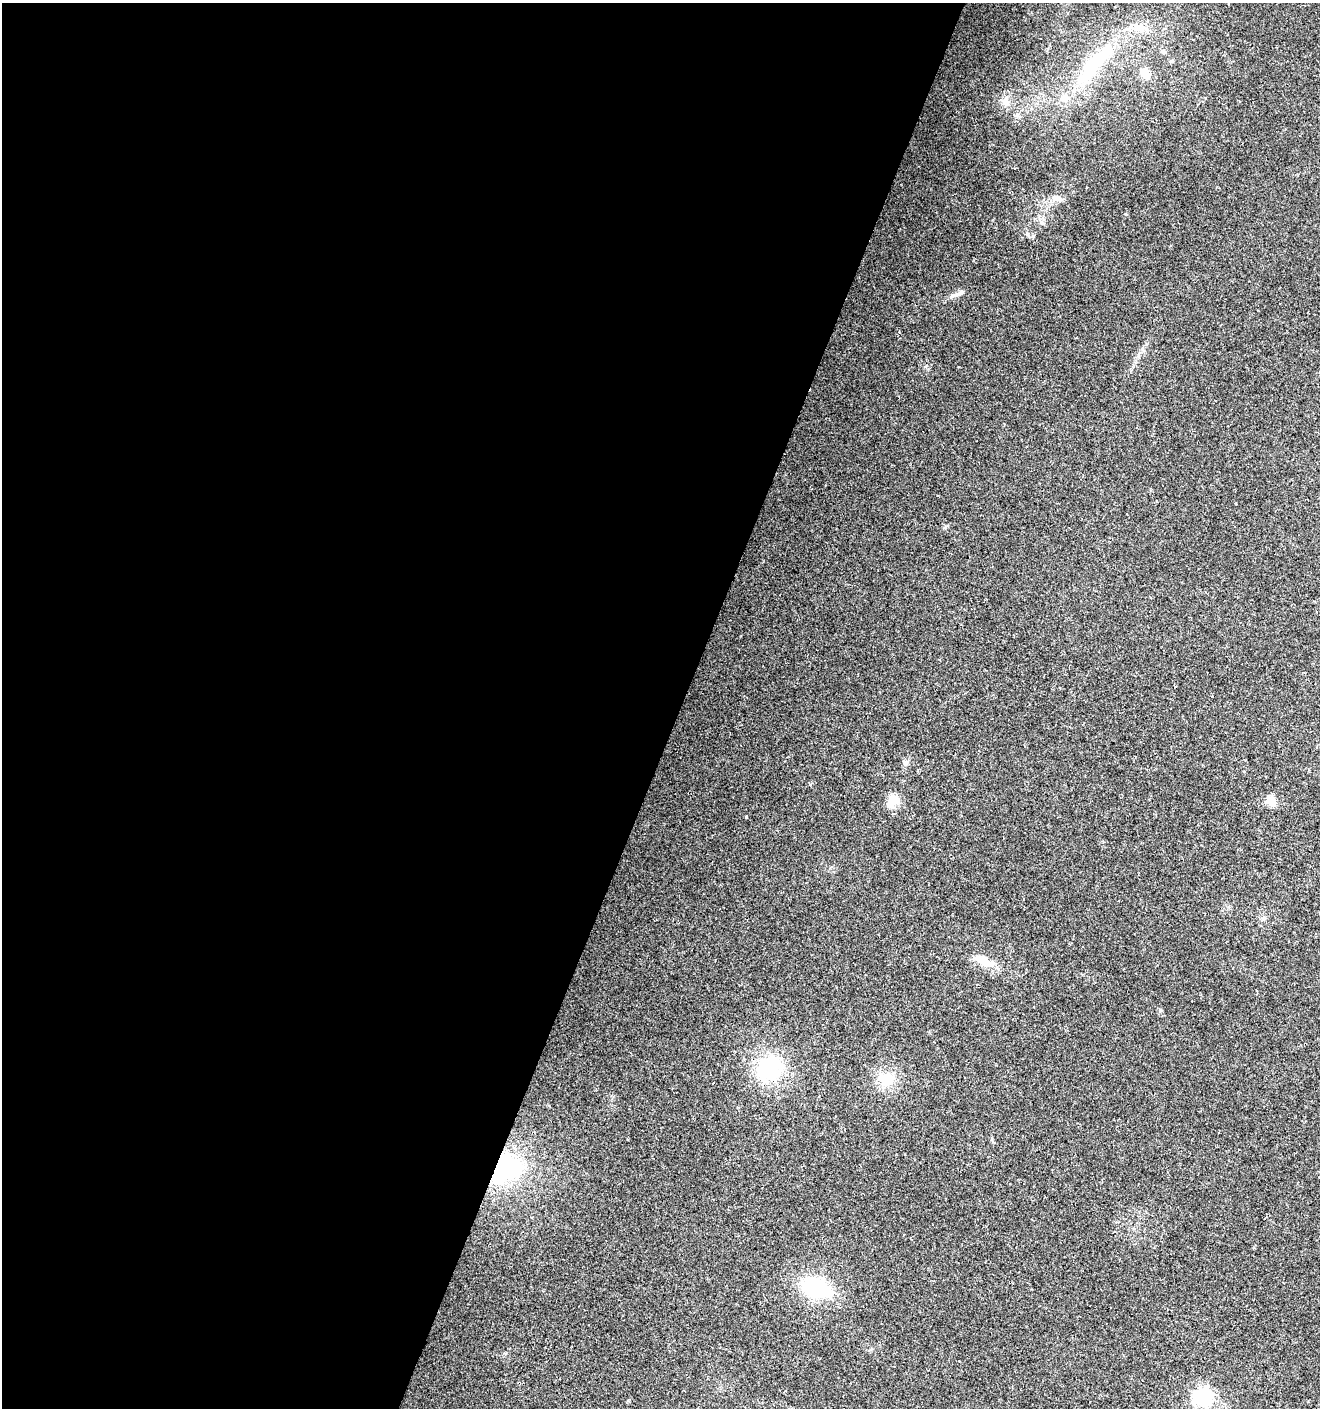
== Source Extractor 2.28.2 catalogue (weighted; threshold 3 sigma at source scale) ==
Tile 5 of 4 x 4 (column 1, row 2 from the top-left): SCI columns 272-1589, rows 2813-4218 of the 5750 x 5630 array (HDU 1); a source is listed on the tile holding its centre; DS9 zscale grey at full resolution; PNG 1322 x 1410 px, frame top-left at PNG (2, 3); no overlay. Shown black and unused: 52% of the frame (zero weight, under 2 of 3 exposures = <1% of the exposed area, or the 3 px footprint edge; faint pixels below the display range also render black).
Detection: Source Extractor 2.28.2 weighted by HDU 2 'WHT'; one run over the whole footprint, this tile lists its part. Background 0.0782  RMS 0.0098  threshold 0.0443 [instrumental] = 3 sigma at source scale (4.5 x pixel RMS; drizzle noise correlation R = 1.50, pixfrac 1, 0.0396/0.0396 arcsec/px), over >= 5 px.
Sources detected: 20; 1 cosmic-ray / hot-pixel residue — not listed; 1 inside a brighter listed object's ellipse — not listed separately; the other 18 listed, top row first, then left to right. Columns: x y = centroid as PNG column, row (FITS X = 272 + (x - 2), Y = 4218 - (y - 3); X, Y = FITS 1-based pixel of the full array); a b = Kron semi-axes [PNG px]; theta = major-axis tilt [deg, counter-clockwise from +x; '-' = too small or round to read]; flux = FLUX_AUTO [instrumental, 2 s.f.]
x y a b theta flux
1140 28 17 12 -12 13
1172 61 6 4 89 1.3
1094 65 63 18 47 72
1145 73 16 10 -65 9.5
1006 101 13 9 -68 7.2
1059 199 11 6 -28 4.2
956 294 10 4 7 3.2
906 763 8 7 - 3.1
894 800 18 12 39 11
1271 801 5 5 - 44
746 817 3 3 - 0.75
984 961 23 10 -28 17
769 1068 27 21 32 78
887 1079 19 16 0 23
713 1083 3 2 - 0.96
503 1168 29 22 24 140
816 1288 27 16 -17 80
1202 1398 7 7 - 340
Overlapping masked pixels (flux is a lower limit): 1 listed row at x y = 503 1168
Unlisted compact peaks at least as high as the median listed source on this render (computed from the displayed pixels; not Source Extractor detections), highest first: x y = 1126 214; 1033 236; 945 527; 505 1353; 1142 349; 628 1400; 1244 771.